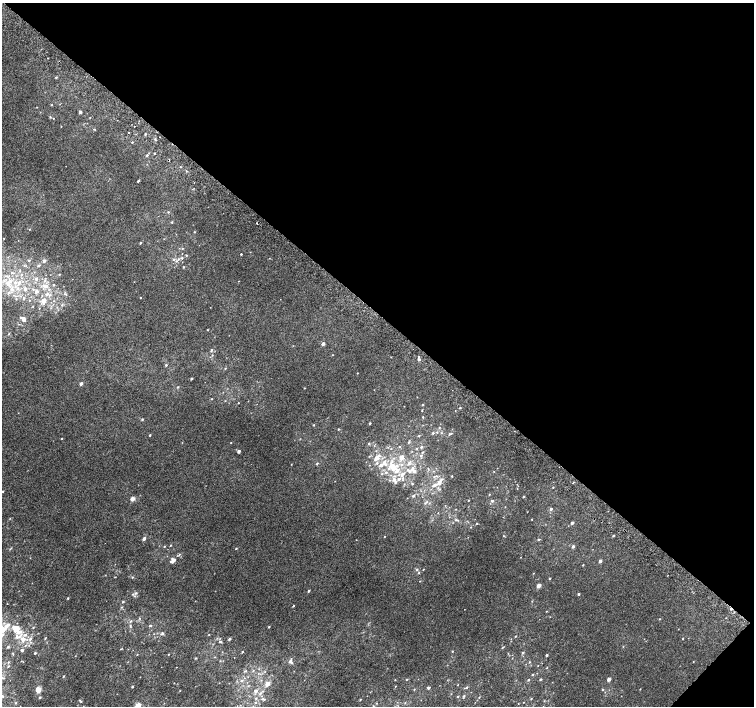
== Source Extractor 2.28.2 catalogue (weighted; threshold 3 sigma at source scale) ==
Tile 8 of 4 x 4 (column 4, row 2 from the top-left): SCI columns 4543-6045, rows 3080-4486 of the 6074 x 6091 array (HDU 1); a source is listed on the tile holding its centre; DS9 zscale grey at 2 x 2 block average (1 PNG px = mean of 2 x 2 image px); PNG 756 x 708 px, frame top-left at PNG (2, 3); no overlay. Shown black and unused: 45% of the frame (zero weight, under 2 of 3 exposures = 2% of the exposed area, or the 3 px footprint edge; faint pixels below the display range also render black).
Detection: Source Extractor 2.28.2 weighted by HDU 2 'WHT'; one run over the whole footprint, this tile lists its part. Background 0.0071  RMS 0.0071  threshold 0.032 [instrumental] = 3 sigma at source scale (4.5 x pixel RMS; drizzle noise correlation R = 1.50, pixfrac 1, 0.0396/0.0396 arcsec/px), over >= 5 px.
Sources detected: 248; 1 cosmic-ray / hot-pixel residue — not listed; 1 coinciding with a brighter row at this scale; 22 inside a brighter listed object's ellipse — not listed separately; the other 224 listed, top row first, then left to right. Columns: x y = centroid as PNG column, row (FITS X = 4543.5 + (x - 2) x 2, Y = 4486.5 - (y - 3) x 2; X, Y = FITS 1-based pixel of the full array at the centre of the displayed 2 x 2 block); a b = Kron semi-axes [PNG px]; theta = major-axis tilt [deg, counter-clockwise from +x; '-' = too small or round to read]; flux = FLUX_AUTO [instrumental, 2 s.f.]
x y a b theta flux
56 77 3 2 - 1.4
52 105 3 2 - 0.72
80 112 3 3 - 2.5
50 117 3 2 - 1.3
53 118 2 2 - 0.81
90 118 2 2 - 0.65
134 126 2 2 - 1.2
95 129 3 2 - 1.1
129 132 2 2 - 3.3
145 134 2 2 - 1.7
160 137 2 2 - 0.78
132 142 2 2 - 1.1
154 153 2 2 - 1.2
147 155 3 3 - 2.1
180 167 2 2 - 0.71
138 181 2 2 - 2.9
168 212 3 2 - 1.1
172 222 3 3 - 1.4
257 223 2 2 - 4.9
29 229 3 2 - 1
194 232 2 2 - 0.84
4 238 2 2 - 0.79
140 243 3 2 - 1.9
241 254 2 2 - 1.6
186 255 3 2 - 1.1
182 258 3 3 - 1.9
174 259 3 3 - 1.9
178 259 3 2 - 1.6
29 260 4 3 - 1.5
44 261 3 3 - 4.9
38 265 6 3 17 2.2
184 267 3 2 - 0.9
20 271 3 3 - 1.4
12 273 3 3 - 1.5
59 274 2 2 - 1
21 275 3 2 - 1.3
36 279 4 3 - 3.3
10 281 9 5 38 9.3
45 281 4 3 - 3
19 283 6 4 83 5.2
54 285 3 3 - 1.6
46 286 6 5 - 8
11 288 6 4 77 5.2
25 289 4 3 - 5
36 292 5 3 - 5.9
47 293 4 2 - 2.2
49 295 4 3 - 2.4
141 297 2 2 - 0.64
24 298 3 3 - 1.9
16 299 3 2 - 1.1
29 300 2 2 - 0.83
44 300 4 4 - 8.3
62 305 3 3 - 1.6
23 319 7 4 -45 6
207 330 2 2 - 0.84
9 334 3 2 - 0.93
323 344 3 2 - 5.9
211 350 4 3 - 1.8
212 355 2 2 - 0.87
333 355 2 2 - 0.67
419 360 2 2 - 42
166 365 3 3 - 1.5
225 368 3 2 - 1.1
357 373 2 2 - 0.84
191 378 2 2 - 2.3
81 384 3 2 - 5.7
178 387 3 2 - 1.2
304 388 2 2 - 0.73
212 399 2 2 - 0.79
238 403 2 2 - 0.82
423 405 2 2 - 1.4
460 408 2 2 - 1.3
422 410 2 2 - 0.89
423 417 3 2 - 0.96
142 419 3 2 - 1.5
370 423 2 2 - 1.8
314 425 3 2 - 1.1
338 429 3 2 - 1
437 432 3 2 - 0.99
433 433 3 3 - 1.7
449 434 4 3 - 1.8
150 435 2 2 - 1.5
419 436 3 2 - 1.4
409 442 3 3 - 1.5
231 443 2 2 - 0.65
369 444 3 3 - 1.7
421 447 3 3 - 2.2
417 448 3 2 - 1.2
239 451 3 2 - 3.7
423 452 4 2 - 1.2
421 455 3 3 - 2
402 457 4 3 - 9.8
377 458 4 4 - 4.5
317 463 3 2 - 1.4
409 463 5 3 - 3.1
381 465 5 4 - 5.5
402 465 3 3 - 1.8
392 466 11 6 -55 23
412 468 4 3 - 4.3
386 472 4 3 - 1.9
409 472 5 4 - 3.5
382 474 3 3 - 1.2
402 474 5 4 - 5.4
452 476 2 2 - 1.2
434 477 3 2 - 1
394 479 4 4 - 5
399 479 4 3 - 3.5
390 480 3 2 - 1.2
573 482 2 2 - 3.3
412 484 2 2 - 1
435 485 11 4 27 7.1
553 487 2 2 - 0.82
3 491 2 2 - 1.2
489 494 2 2 - 0.81
413 496 3 2 - 2.5
523 497 3 2 - 0.9
132 499 5 4 - 5.9
468 500 2 2 - 0.77
492 501 4 3 - 2.2
426 502 6 2 41 1.9
551 509 3 2 - 3.4
527 512 2 2 - 0.47
456 520 3 3 - 1.9
476 523 2 2 - 0.83
572 523 2 2 - 4.5
471 527 3 2 - 0.65
385 536 2 2 - 0.69
503 536 2 2 - 0.69
613 536 3 2 - 1.2
144 539 4 3 - 3.8
538 539 3 2 - 1.5
356 540 2 2 - 0.47
171 545 2 2 - 0.85
164 546 3 2 - 1
573 546 3 2 - 3.9
11 548 4 2 - 1
236 548 3 2 - 1.1
173 560 5 4 - 7.3
600 561 3 2 - 4.7
583 565 2 2 - 0.91
417 569 4 3 - 2.1
423 569 3 2 - 0.87
419 572 3 2 - 1.3
533 573 2 2 - 0.65
132 577 3 2 - 1.2
550 579 3 2 - 1
539 585 3 2 - 14
309 591 3 2 - 2
578 594 2 2 - 2
134 596 3 3 - 1.5
68 598 2 2 - 1.6
123 602 3 2 - 1.5
293 606 3 2 - 1.2
546 611 2 2 - 0.71
140 618 3 2 - 1.2
659 619 2 2 - 0.57
131 621 3 2 - 1.4
150 625 3 3 - 1.5
6 626 6 4 73 5.4
130 626 4 3 - 1.8
33 627 3 2 - 0.99
269 627 2 2 - 1.3
15 628 5 5 - 20
2 630 6 4 46 14
19 632 7 5 24 6.9
162 633 4 3 - 2
209 634 3 2 - 0.69
515 636 2 2 - 1.1
45 638 3 2 - 1.1
23 639 9 6 -25 11
229 639 3 2 - 2
683 639 2 2 - 0.89
220 642 4 3 - 2.1
8 647 3 2 - 1.4
502 648 3 2 - 1
121 649 4 2 - 0.76
22 650 3 2 - 3.1
452 651 2 2 - 1.3
242 652 2 2 - 1.3
35 653 3 2 - 1.6
523 653 3 3 - 1.8
13 654 3 2 - 0.98
168 654 3 2 - 0.65
547 655 2 2 - 2.4
196 658 3 2 - 1.1
220 661 3 2 - 0.8
290 661 4 3 - 5.4
8 662 3 2 - 0.91
529 662 3 2 - 0.84
693 662 2 2 - 0.57
547 668 2 2 - 0.72
245 671 4 2 - 1.3
532 674 3 2 - 1.5
63 676 3 2 - 1.1
406 679 3 2 - 0.87
528 679 3 2 - 1.4
540 679 3 2 - 1.7
609 679 3 2 - 8.8
242 680 4 3 - 1.7
395 680 2 2 - 0.65
267 683 7 5 72 6.7
395 686 3 2 - 0.65
132 687 2 2 - 1.7
467 687 3 2 - 1
429 688 3 2 - 2.7
414 689 3 2 - 0.94
640 689 2 2 - 0.75
38 690 3 2 - 42
603 690 3 2 - 1.3
256 691 3 3 - 4.9
260 693 5 3 - 2.8
3 696 3 2 - 0.88
458 696 3 2 - 0.95
464 696 4 3 - 1.7
40 697 3 2 - 1.7
479 697 2 2 - 0.79
256 698 3 3 - 1.4
262 699 3 3 - 1.5
360 699 3 2 - 1
531 699 3 2 - 0.89
81 701 3 3 - 1.4
255 702 3 2 - 1.3
16 703 3 2 - 1
138 705 4 4 - 11
Isophote crosses this tile's border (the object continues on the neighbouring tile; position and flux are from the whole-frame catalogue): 2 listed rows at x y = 2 630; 138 705
Diffuse or blended objects may show on this block-average render without a row.